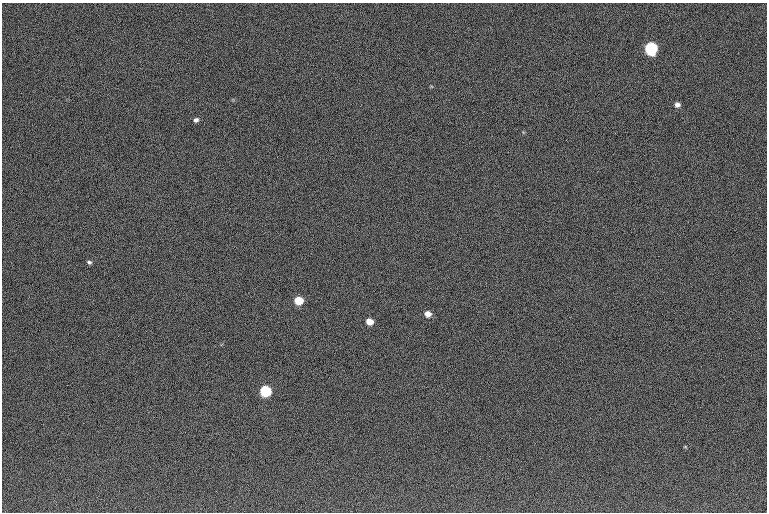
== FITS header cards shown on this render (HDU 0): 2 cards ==
NAXIS1  =                  765 /fastest changing axis
NAXIS2  =                  510 /next to fastest changing axis

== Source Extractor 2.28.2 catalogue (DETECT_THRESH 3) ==
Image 765 x 510 px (HDU 0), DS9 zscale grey, 1 PNG px = 1 image px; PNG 769 x 514 px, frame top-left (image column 1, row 510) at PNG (2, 3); no overlay
Background 124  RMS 9.2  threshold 27.5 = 3 sigma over >= 5 px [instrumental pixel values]
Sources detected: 8; all 8 listed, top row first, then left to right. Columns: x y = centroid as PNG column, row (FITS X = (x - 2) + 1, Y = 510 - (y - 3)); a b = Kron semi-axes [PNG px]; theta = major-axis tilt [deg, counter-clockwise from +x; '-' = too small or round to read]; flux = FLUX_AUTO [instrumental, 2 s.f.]
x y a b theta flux
651 48 7 7 - 68000
677 105 6 5 - 2300
196 120 6 5 - 1700
89 262 5 4 - 1100
299 300 6 5 - 17000
428 314 6 6 - 4600
370 322 6 5 - 7700
266 391 7 6 - 59000